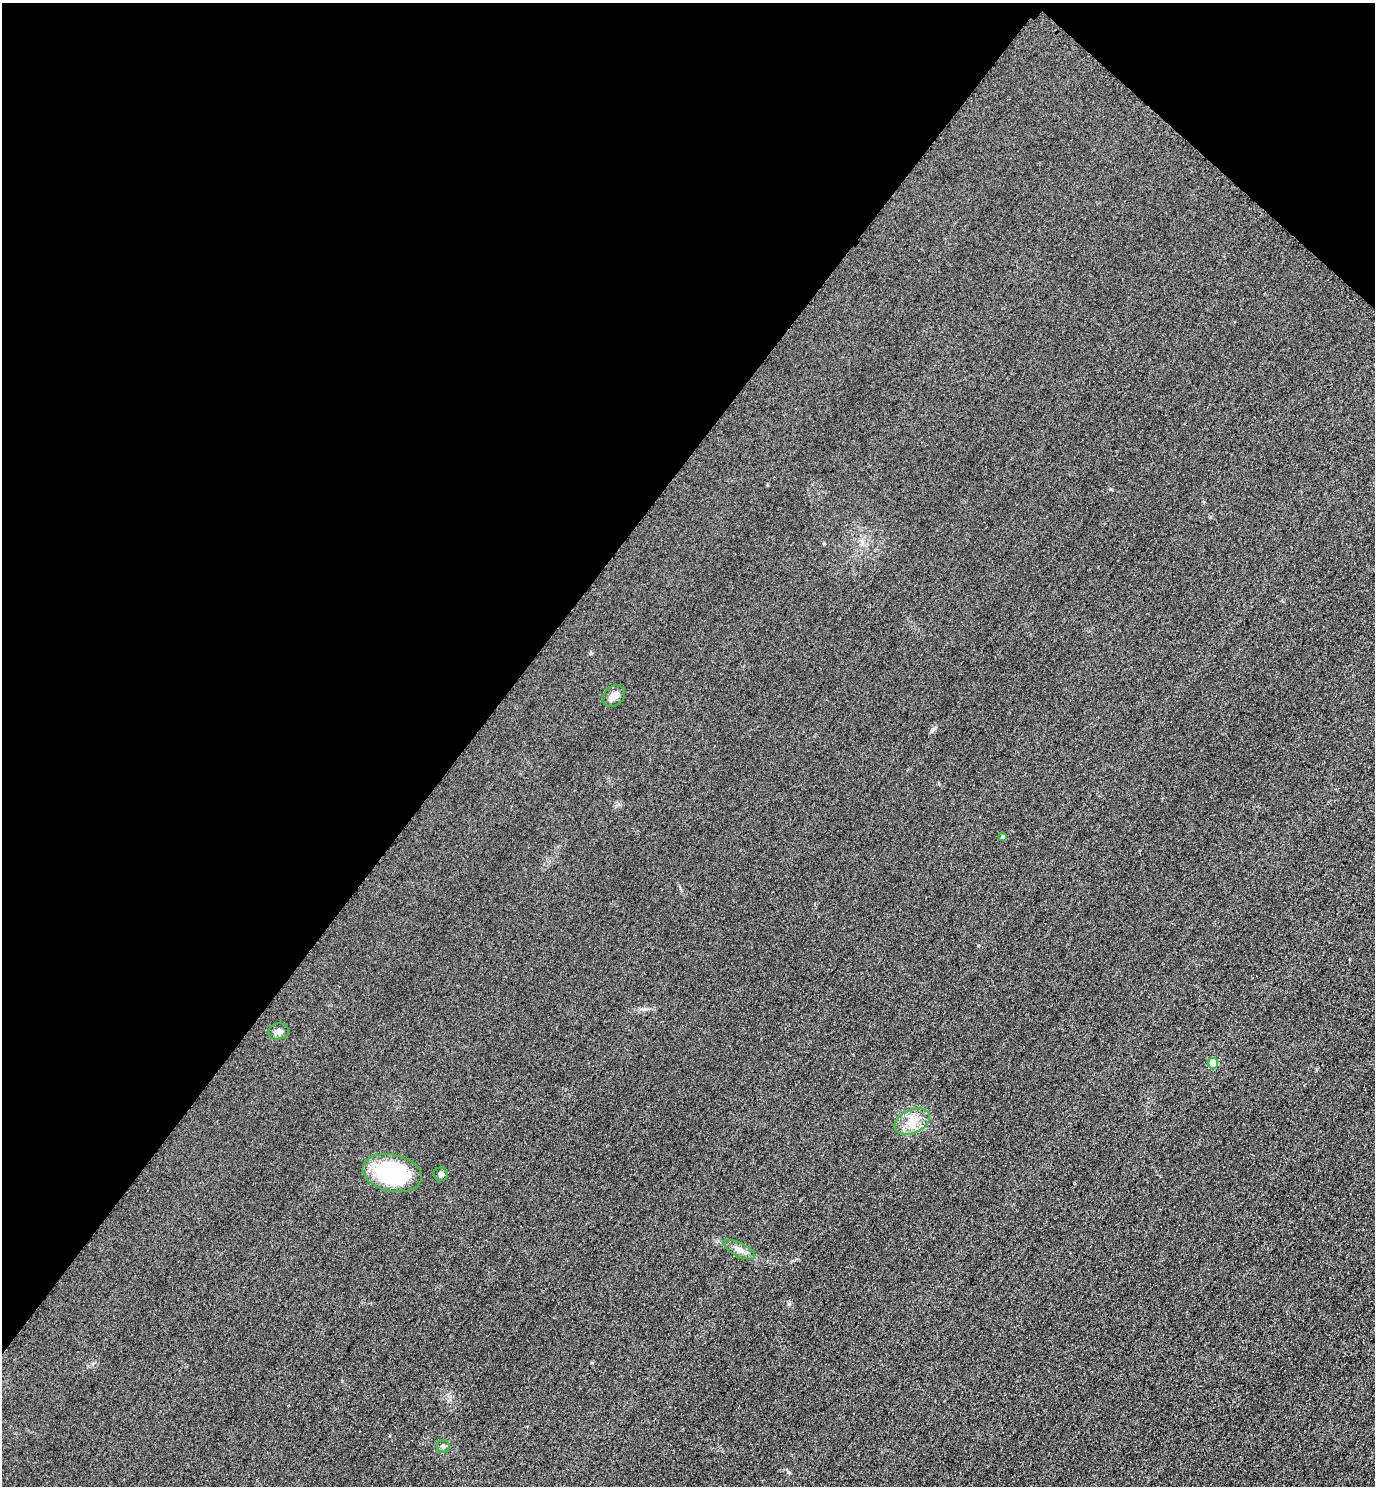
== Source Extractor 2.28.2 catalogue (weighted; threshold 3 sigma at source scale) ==
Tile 2 of 4 x 4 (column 2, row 1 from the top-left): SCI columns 1697-3069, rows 4482-5965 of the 5996 x 5993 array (HDU 1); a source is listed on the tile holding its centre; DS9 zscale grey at full resolution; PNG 1377 x 1488 px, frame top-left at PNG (2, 3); each listed source drawn as its Kron ellipse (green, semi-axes under 4 px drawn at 4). Shown black and unused: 37% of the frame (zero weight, under 3 of 4 exposures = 3% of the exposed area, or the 3 px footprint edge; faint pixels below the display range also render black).
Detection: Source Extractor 2.28.2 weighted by HDU 2 'WHT'; one run over the whole footprint, this tile lists its part. Background 0.0504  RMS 0.017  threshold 0.0749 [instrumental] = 3 sigma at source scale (4.5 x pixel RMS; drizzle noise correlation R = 1.50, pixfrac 1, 0.05/0.05 arcsec/px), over >= 5 px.
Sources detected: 9; all 9 listed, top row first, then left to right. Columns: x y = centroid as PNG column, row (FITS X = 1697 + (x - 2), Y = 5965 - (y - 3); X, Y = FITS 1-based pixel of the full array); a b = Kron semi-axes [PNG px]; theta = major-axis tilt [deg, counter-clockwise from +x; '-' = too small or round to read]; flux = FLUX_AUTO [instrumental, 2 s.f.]
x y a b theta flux
614 696 12 9 38 11
1002 837 4 4 - 3
278 1031 10 8 10 8
1213 1063 5 5 - 42
912 1121 18 11 24 26
392 1173 30 18 -12 160
441 1174 7 6 - 4.3
739 1250 17 6 -26 11
443 1446 6 6 - 3.8